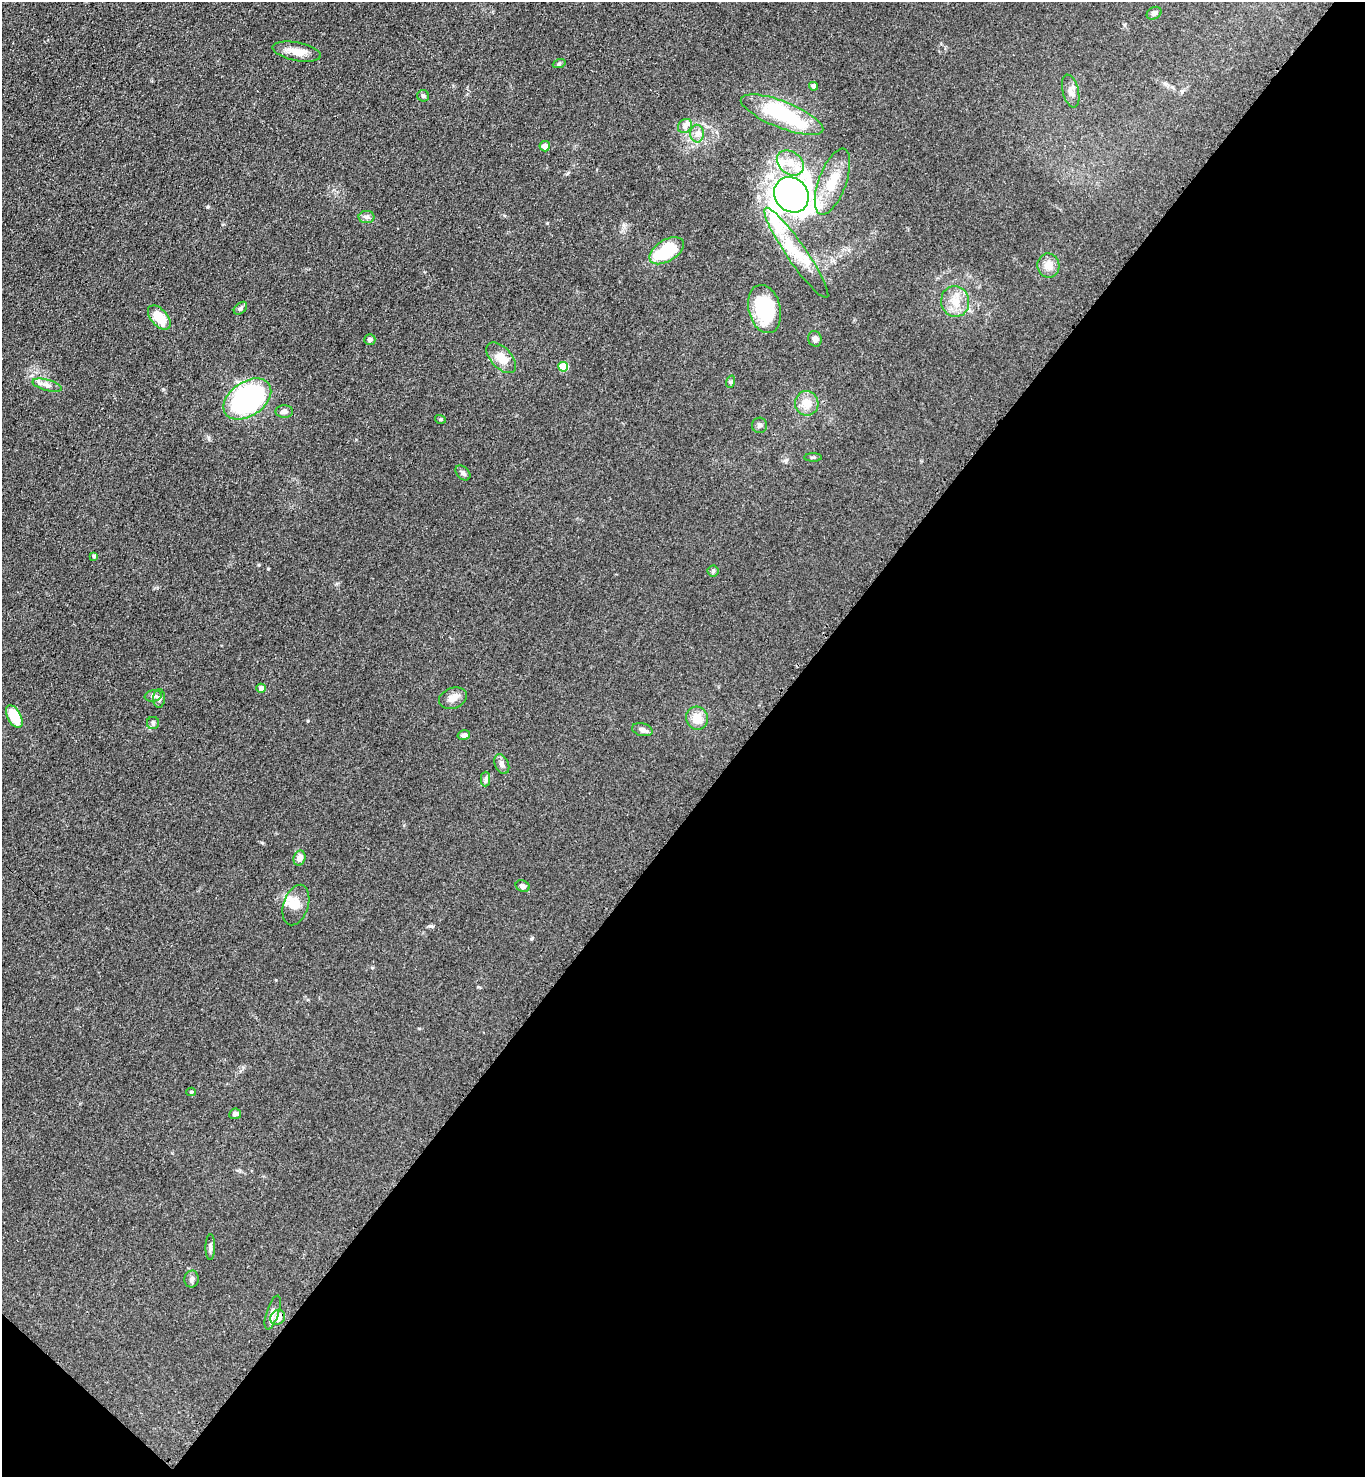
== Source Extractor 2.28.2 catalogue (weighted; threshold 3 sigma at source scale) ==
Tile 15 of 4 x 4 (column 3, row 4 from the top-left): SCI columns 3097-4459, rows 68-1542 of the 6052 x 6034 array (HDU 1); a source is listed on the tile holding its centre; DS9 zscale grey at full resolution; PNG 1367 x 1479 px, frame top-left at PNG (2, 2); each listed source drawn as its Kron ellipse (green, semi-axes under 4 px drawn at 4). Shown black and unused: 46% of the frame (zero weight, under 3 of 4 exposures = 7% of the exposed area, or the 3 px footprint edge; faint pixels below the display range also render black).
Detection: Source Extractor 2.28.2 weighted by HDU 2 'WHT'; one run over the whole footprint, this tile lists its part. Background 0.0831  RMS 0.0073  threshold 0.033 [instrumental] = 3 sigma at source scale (4.5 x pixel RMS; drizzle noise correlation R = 1.50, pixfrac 1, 0.05/0.05 arcsec/px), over >= 5 px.
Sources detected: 62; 2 inside a brighter object's white glare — neither listed nor drawn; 4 inside a brighter listed object's ellipse — not listed separately; the other 56 listed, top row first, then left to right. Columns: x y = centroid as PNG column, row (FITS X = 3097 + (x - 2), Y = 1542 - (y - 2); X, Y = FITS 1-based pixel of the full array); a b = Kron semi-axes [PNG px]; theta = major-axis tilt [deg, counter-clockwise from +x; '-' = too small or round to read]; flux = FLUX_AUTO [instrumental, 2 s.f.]
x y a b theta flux
1154 13 8 6 29 2.6
297 52 25 9 -11 8.4
559 64 6 4 18 0.97
814 86 4 4 - 3.8
1071 91 17 8 -76 4.1
423 96 6 5 - 1.3
782 115 44 13 -21 58
685 126 8 6 45 2.6
697 134 9 6 -90 3.6
545 146 5 5 - 4.5
790 163 15 11 -37 10
832 182 35 14 70 19
791 195 19 16 -50 320
367 217 8 6 0 2.3
667 251 19 10 31 33
796 253 54 9 -55 21
1048 266 12 11 - 6.3
955 301 15 14 - 11
240 308 8 5 42 1.5
765 309 24 16 -76 45
159 318 14 8 -49 16
815 339 8 6 -71 2.9
370 340 5 5 - 2.3
501 358 18 10 -47 9.9
563 367 5 4 - 24
730 382 6 4 71 0.95
47 385 15 5 -15 3.8
247 399 26 17 35 140
807 403 12 11 - 8.7
284 411 9 6 0 2.5
440 419 5 3 - 0.91
760 425 7 7 - 1.8
813 457 9 3 0 1.1
463 473 9 6 -45 1.9
94 556 4 3 - 1.6
713 571 5 5 - 1.3
261 688 4 4 - 3.9
153 696 8 5 8 2
159 698 9 6 87 2.1
453 698 14 10 21 5
14 716 12 6 -61 21
697 718 11 11 - 9.9
153 723 6 6 - 1.4
642 730 10 6 -13 3
464 735 6 5 - 1.9
502 764 10 7 -65 2.8
486 779 7 4 89 1.5
299 858 8 6 72 4.6
523 886 7 5 -24 2.2
296 905 21 12 72 9.2
191 1092 5 4 - 1
235 1114 6 5 - 2.8
210 1247 13 5 89 2.2
192 1279 8 7 - 2.1
273 1312 18 6 72 4.6
278 1317 8 7 - 7.9
Unlisted compact peaks at least as high as the median listed source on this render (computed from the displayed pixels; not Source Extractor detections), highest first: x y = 207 207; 268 569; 430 926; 547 223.